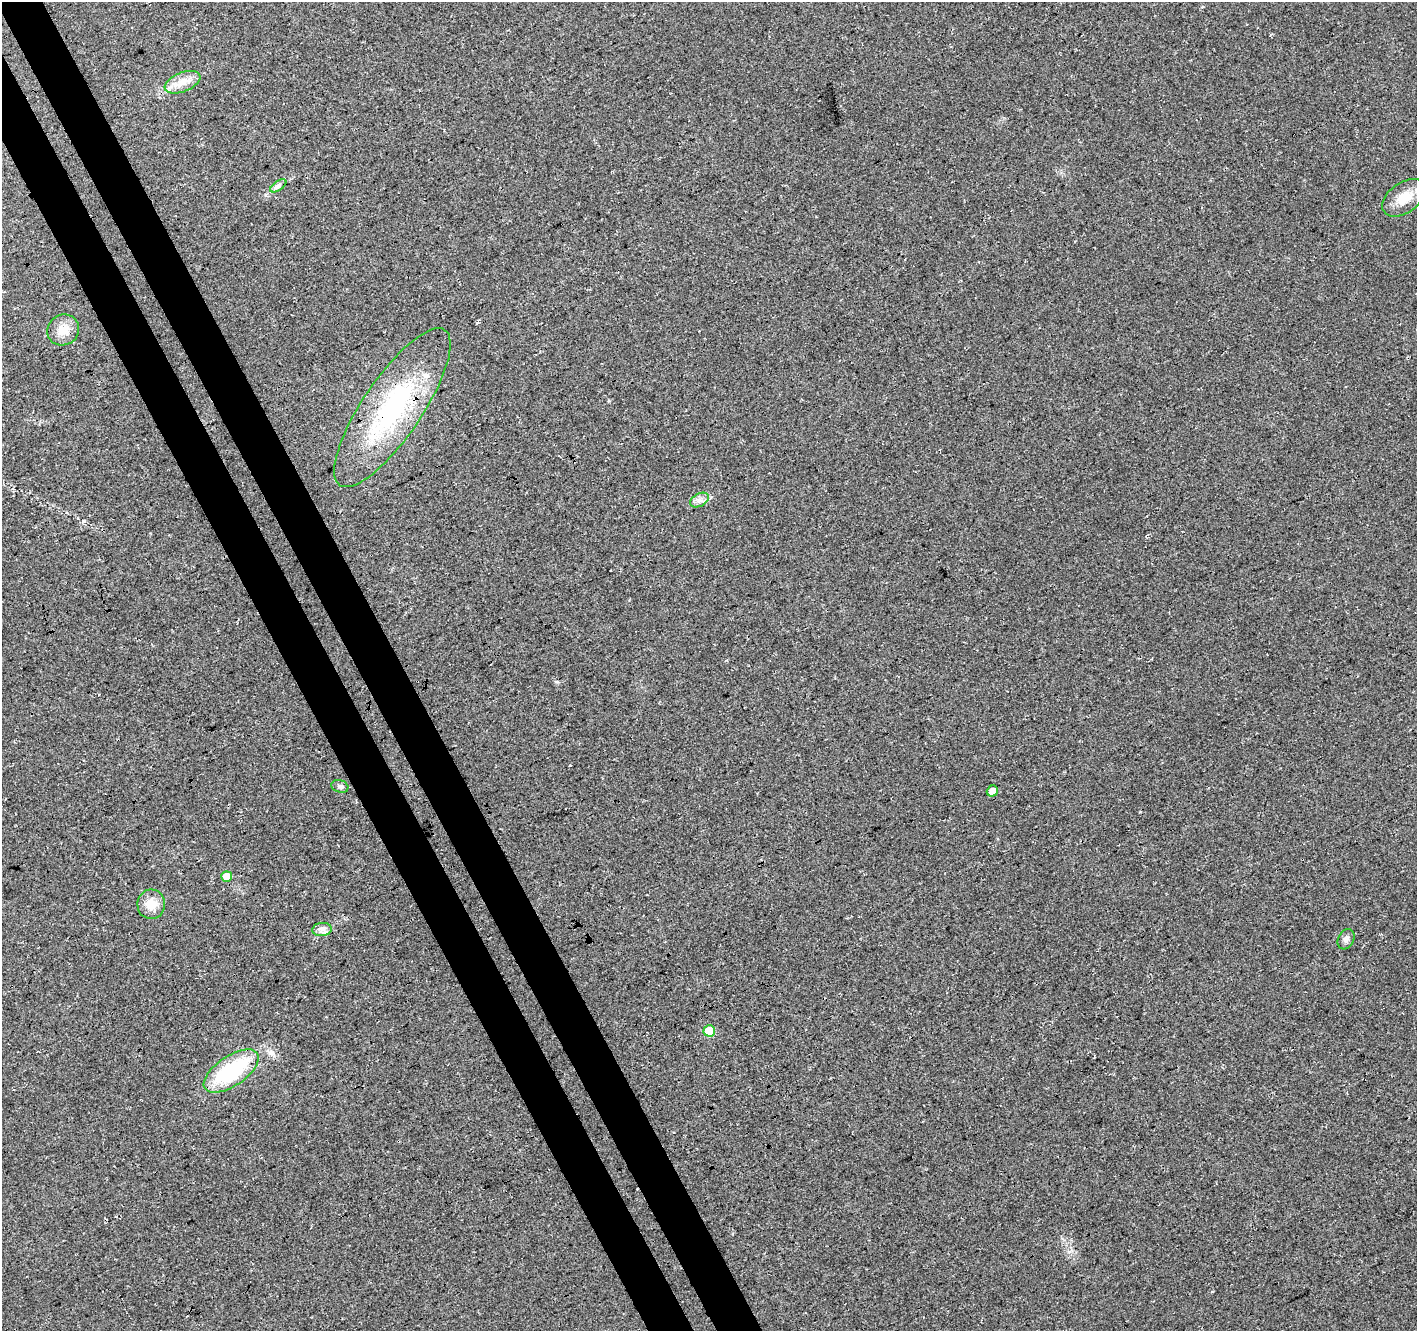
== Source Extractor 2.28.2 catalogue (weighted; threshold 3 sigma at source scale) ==
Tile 11 of 4 x 4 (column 3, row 3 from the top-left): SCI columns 2888-4302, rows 1509-2837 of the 5771 x 5618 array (HDU 1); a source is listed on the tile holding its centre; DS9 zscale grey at full resolution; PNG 1419 x 1333 px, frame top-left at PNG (2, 2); each listed source drawn as its Kron ellipse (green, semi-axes under 4 px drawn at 4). Shown black and unused: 6% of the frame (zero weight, under 3 of 4 exposures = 5% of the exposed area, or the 3 px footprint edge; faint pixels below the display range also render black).
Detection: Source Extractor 2.28.2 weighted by HDU 2 'WHT'; one run over the whole footprint, this tile lists its part. Background 0.0916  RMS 0.0093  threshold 0.042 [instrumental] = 3 sigma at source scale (4.5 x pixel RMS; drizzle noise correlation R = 1.50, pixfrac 1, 0.0396/0.0396 arcsec/px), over >= 5 px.
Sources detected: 15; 1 inside a brighter listed object's ellipse — not listed separately; the other 14 listed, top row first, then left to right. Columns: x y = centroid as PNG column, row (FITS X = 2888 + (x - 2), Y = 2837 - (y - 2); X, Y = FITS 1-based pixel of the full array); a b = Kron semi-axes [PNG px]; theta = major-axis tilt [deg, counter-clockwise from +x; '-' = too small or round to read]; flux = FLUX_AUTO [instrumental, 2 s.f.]
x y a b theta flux
183 82 19 9 22 11
278 186 9 4 35 2.6
1404 198 24 15 36 18
63 330 16 15 - 12
392 408 94 29 56 140
699 500 10 6 26 4.2
340 786 8 6 -18 2.8
992 791 6 5 - 7.2
227 877 5 5 - 17
151 904 15 14 - 15
322 929 10 6 5 4.4
1346 939 11 7 62 3.8
709 1031 6 5 - 25
231 1071 31 15 34 76
Overlapping masked pixels (flux is a lower limit): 1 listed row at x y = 392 408
Unlisted compact peaks at least as high as the median listed source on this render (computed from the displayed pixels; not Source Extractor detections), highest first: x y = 609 401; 84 521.